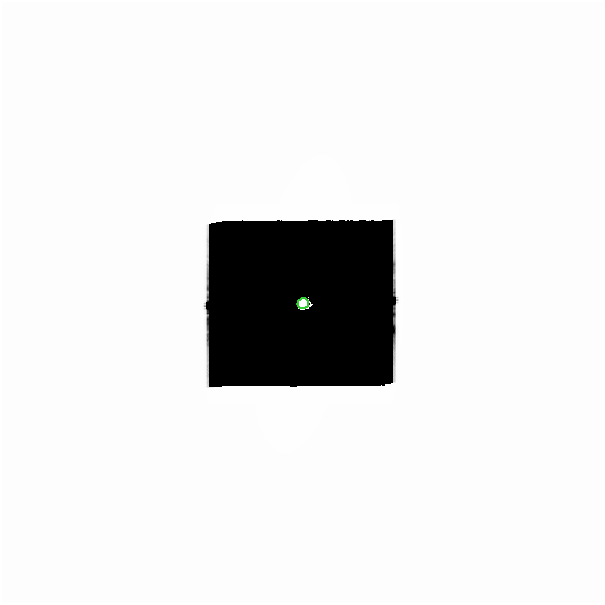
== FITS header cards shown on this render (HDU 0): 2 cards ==
NAXIS1  =                  601
NAXIS2  =                  601

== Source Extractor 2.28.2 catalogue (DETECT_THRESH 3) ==
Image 601 x 601 px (HDU 0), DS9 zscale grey, 1 PNG px = 1 image px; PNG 605 x 605 px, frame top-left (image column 1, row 601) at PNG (2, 2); each listed source drawn as its Kron ellipse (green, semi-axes under 4 px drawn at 4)
Background 4.18e-25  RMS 2.3e-24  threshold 6.84e-24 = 3 sigma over >= 5 px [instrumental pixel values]
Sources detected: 13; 12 with non-positive FLUX_AUTO (blend fragments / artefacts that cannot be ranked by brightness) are neither listed nor drawn; the other 1 listed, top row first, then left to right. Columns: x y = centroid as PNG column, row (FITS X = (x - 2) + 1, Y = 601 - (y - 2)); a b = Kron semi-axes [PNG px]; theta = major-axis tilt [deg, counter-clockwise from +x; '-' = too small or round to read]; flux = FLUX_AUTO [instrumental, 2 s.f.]
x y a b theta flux
303 304 5 5 - 23
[12 non-positive-flux detections neither listed nor drawn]